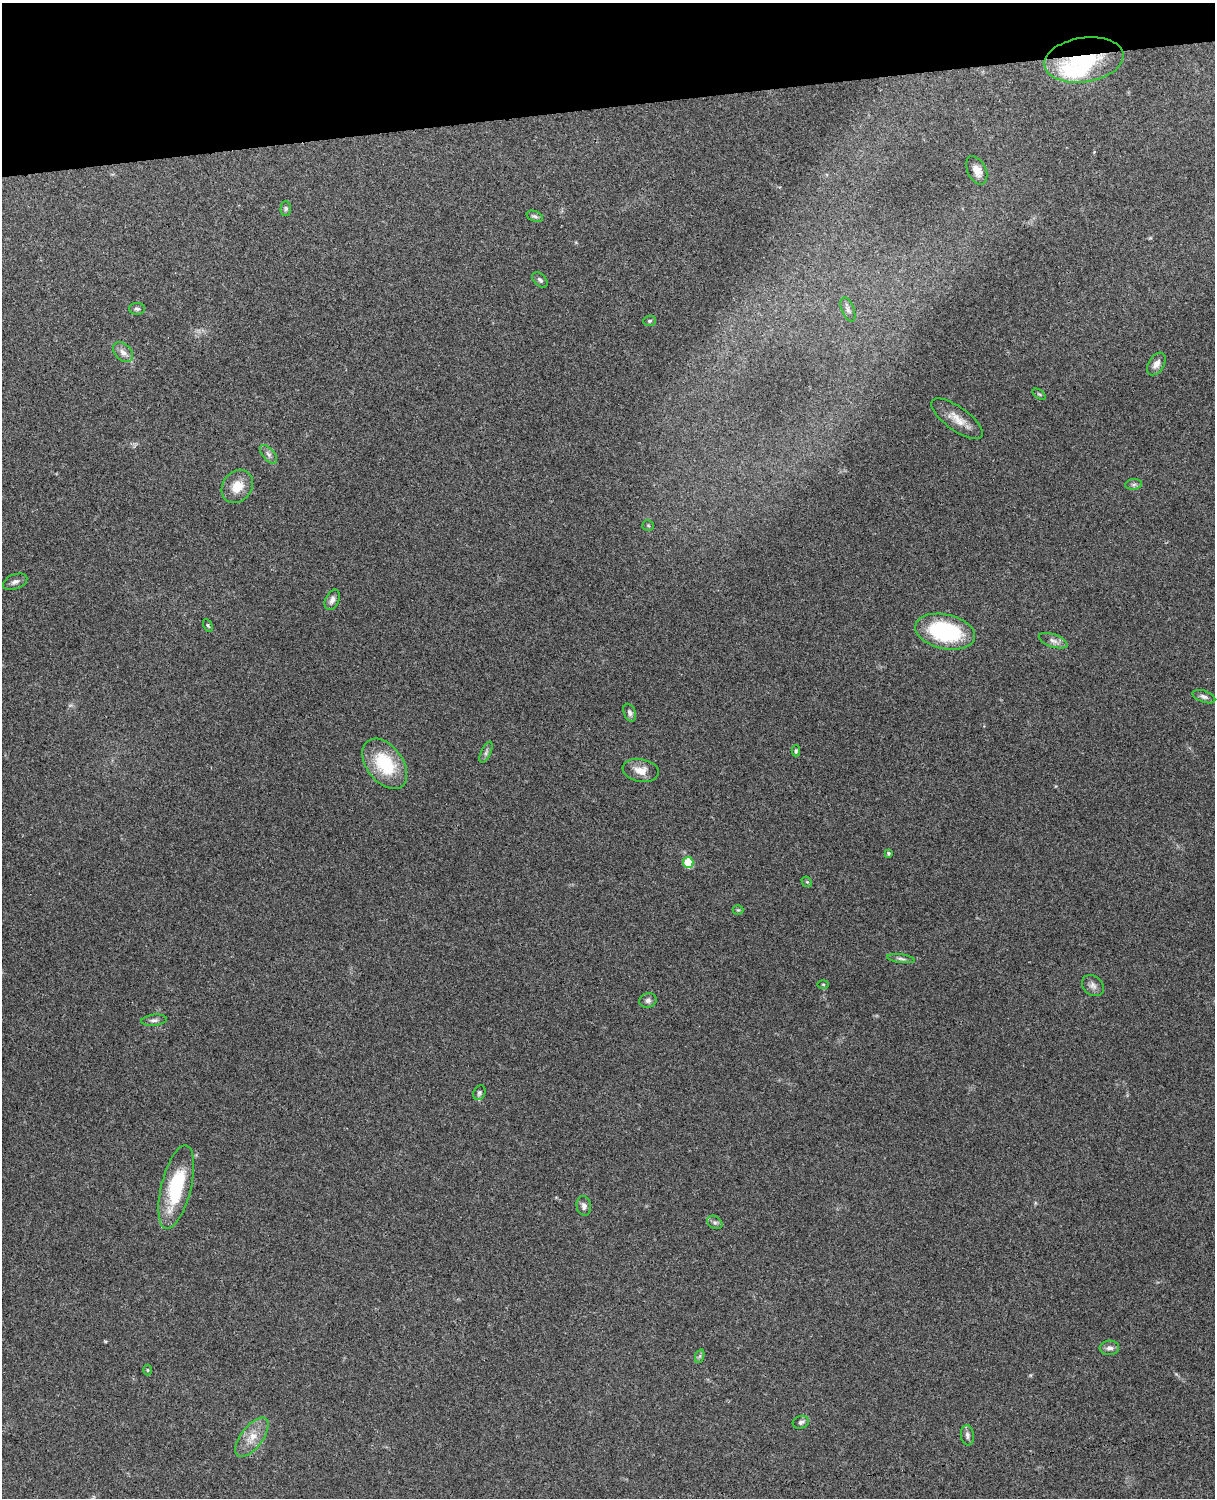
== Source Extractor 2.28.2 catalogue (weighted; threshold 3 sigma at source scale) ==
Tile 3 of 4 x 3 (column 3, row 1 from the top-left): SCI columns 2543-3755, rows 3156-4651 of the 5088 x 4928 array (HDU 1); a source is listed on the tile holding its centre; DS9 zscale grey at full resolution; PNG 1217 x 1500 px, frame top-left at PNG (2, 3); each listed source drawn as its Kron ellipse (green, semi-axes under 4 px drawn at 4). Shown black and unused: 7% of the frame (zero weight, under 3 of 4 exposures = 6% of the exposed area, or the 3 px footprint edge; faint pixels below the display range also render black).
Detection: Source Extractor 2.28.2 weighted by HDU 2 'WHT'; one run over the whole footprint, this tile lists its part. Background 0.215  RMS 0.0084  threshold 0.0378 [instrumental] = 3 sigma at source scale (4.5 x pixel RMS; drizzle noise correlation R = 1.50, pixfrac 1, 0.05/0.05 arcsec/px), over >= 5 px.
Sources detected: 47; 1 inside a brighter object's white glare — neither listed nor drawn; the other 46 listed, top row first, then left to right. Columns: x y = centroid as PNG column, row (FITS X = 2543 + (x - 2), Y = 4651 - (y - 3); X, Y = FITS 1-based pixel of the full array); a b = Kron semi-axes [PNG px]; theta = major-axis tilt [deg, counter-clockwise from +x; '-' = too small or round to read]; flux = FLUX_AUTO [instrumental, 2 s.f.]
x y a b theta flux
1084 60 40 22 8 73
977 170 15 9 -64 7.6
286 209 7 5 88 1.6
535 216 9 5 -20 1.9
540 280 9 6 -44 2
137 309 8 6 1 2
848 310 13 6 -68 3
649 321 6 5 - 1.3
123 352 11 8 -44 5
1156 364 12 7 57 4.9
1039 394 7 4 -36 1.1
957 419 31 11 -36 12
269 454 11 6 -48 3.1
1134 484 8 5 6 2.1
237 486 18 14 54 14
648 525 6 5 - 1.2
15 582 13 7 21 3.3
332 600 11 6 65 3.7
208 626 7 3 -63 0.98
945 632 30 17 -12 82
1053 641 15 6 -20 4.3
1204 697 12 5 -21 3
630 713 9 6 -68 2.4
796 751 5 4 - 1.3
486 752 11 5 64 2.4
385 764 28 18 -53 43
641 770 18 11 -10 9.7
888 853 4 3 - 1.3
688 862 5 5 - 25
807 882 6 4 -42 0.97
738 910 5 5 - 1
901 959 14 4 -8 2.3
823 984 6 4 -1 0.9
1093 986 12 9 -41 4.3
648 1001 9 7 14 2.7
154 1020 13 5 6 2.8
479 1093 8 5 63 1.9
176 1187 43 15 76 57
584 1206 10 7 -79 3.3
715 1222 8 6 -33 2.1
1109 1348 10 7 5 3.7
700 1356 7 4 71 1.5
147 1370 5 3 - 0.88
801 1422 8 6 19 2.3
967 1435 10 6 -82 3.2
252 1437 23 11 53 12
Overlapping masked pixels (flux is a lower limit): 1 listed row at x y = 1084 60